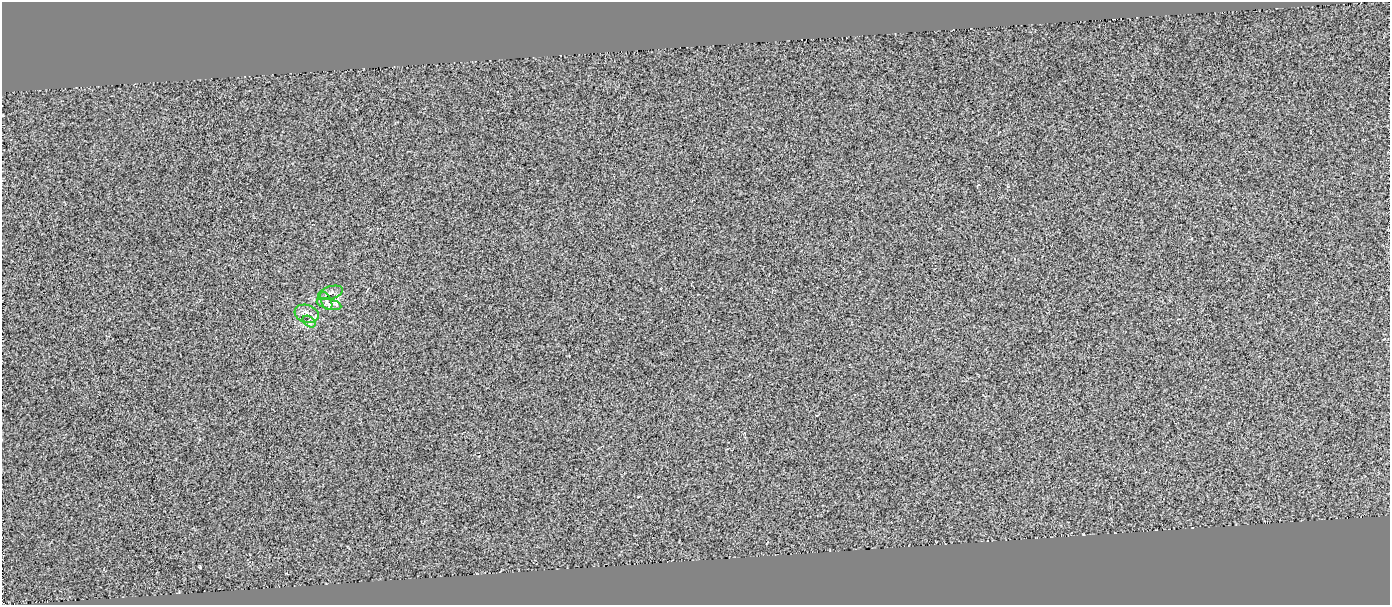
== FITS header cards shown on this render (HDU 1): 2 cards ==
NAXIS1  =                 1388
NAXIS2  =                  603

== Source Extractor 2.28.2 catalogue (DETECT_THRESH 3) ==
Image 1388 x 603 px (HDU 1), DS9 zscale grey, 1 PNG px = 1 image px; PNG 1392 x 607 px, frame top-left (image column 1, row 603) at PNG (2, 2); each listed source drawn as its Kron ellipse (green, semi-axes under 4 px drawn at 4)
Background -0.173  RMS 1.5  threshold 4.39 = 3 sigma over >= 5 px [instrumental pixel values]
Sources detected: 5; all 5 listed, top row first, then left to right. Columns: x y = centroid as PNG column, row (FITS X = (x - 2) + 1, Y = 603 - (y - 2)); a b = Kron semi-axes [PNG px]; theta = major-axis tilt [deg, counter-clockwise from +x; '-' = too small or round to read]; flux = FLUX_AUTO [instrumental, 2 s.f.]
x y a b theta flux
330 293 13 6 16 390
326 301 10 5 -67 290
329 304 12 5 -13 410
307 314 12 8 -18 740
309 322 7 5 -38 180